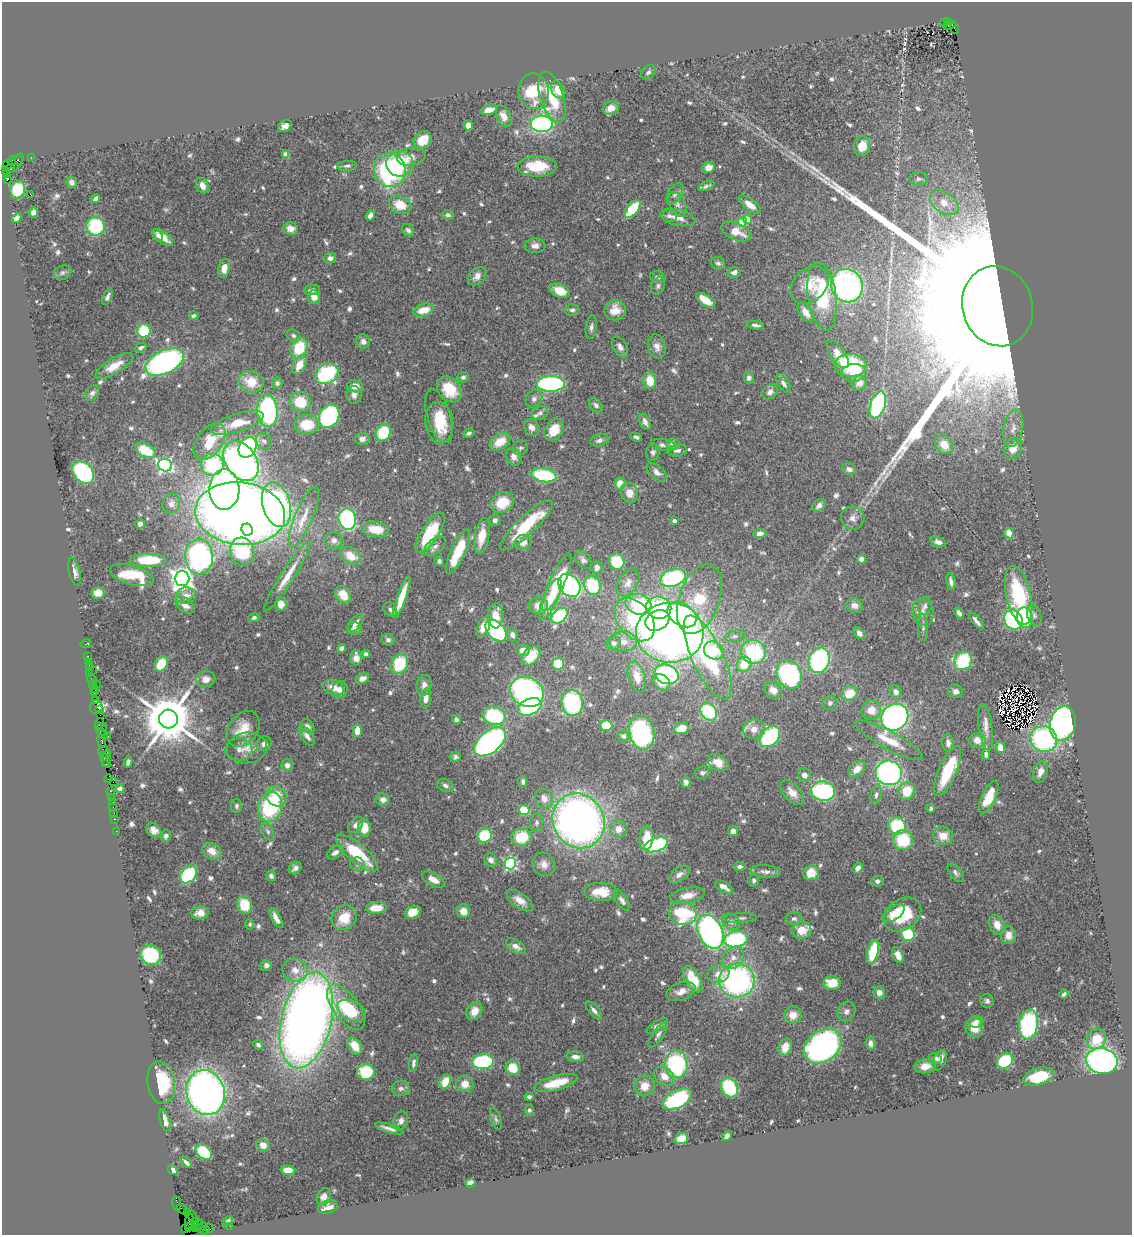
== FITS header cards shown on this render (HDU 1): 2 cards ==
NAXIS1  =                 1130
NAXIS2  =                 1233

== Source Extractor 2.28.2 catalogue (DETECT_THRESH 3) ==
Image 1130 x 1233 px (HDU 1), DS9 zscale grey, 1 PNG px = 1 image px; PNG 1134 x 1237 px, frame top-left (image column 1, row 1233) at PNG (2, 2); each listed source drawn as its Kron ellipse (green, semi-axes under 4 px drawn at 4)
Background 1.13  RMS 0.038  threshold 0.113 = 3 sigma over >= 5 px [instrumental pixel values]
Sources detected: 738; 6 with non-positive FLUX_AUTO (blend fragments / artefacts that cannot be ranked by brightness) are neither listed nor drawn; of the other 732, the 500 brightest by FLUX_AUTO listed and drawn (232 fainter detections omitted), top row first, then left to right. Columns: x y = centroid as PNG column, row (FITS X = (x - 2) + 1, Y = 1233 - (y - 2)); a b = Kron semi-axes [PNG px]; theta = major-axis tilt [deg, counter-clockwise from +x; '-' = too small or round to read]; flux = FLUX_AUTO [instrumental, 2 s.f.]
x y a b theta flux
948 21 3 3 - 77
944 22 3 2 - 180
949 25 6 4 17 500
954 28 5 3 - 240
648 72 8 6 44 9
558 90 9 6 -60 36
534 91 18 15 -81 130
552 97 26 11 -72 110
611 108 8 6 18 27
489 110 8 4 17 25
504 116 11 7 -63 21
542 124 11 8 -3 500
468 125 5 4 - 21
285 126 7 5 28 12
423 140 9 8 - 44
862 146 10 8 75 37
286 155 4 4 - 41
31 157 2 2 - 15
411 157 14 8 10 20
12 160 4 3 - 77
19 161 3 3 - 84
15 163 11 5 52 410
7 164 5 3 - 81
400 164 13 12 - 120
347 166 10 5 4 7
537 166 19 10 0 94
709 167 6 5 - 26
10 169 3 2 - 41
5 170 4 2 - 13
390 170 17 16 - 370
6 175 3 3 - 27
7 179 3 3 - 860
918 179 9 6 4 9.3
72 182 6 5 - 11
202 186 8 6 -63 22
706 186 8 3 20 6.7
18 190 9 7 70 130
30 194 2 2 - 1700
675 194 12 6 57 9.8
96 198 5 3 - 8.7
944 203 16 10 -35 50
400 205 11 8 -25 51
678 205 13 7 -64 14
750 205 13 6 -38 32
632 209 10 5 50 130
33 212 5 4 - 15
370 215 6 4 54 13
448 215 6 4 -6 7.3
669 216 7 6 - 11
678 217 18 8 -13 27
17 218 5 4 - 14
747 219 5 4 - 80
742 222 4 4 - 77
95 226 9 9 - 160
291 229 7 6 - 24
408 230 7 5 -50 8.8
736 232 16 8 -23 45
158 235 6 4 -52 8.2
162 237 12 5 -35 30
535 246 10 7 3 15
330 258 6 5 - 12
718 263 7 6 - 7.1
224 268 9 5 78 28
734 272 6 5 - 9.7
63 273 9 7 25 7.2
477 276 11 7 44 19
658 277 8 5 -10 7.9
810 285 21 16 44 52
658 286 9 6 68 8
847 286 17 15 -62 660
312 290 8 5 8 10
560 291 10 6 -22 42
822 296 34 14 -82 200
107 297 9 4 67 10
314 297 7 6 - 28
706 300 11 5 -34 53
997 306 40 35 -73 170000
423 310 10 6 17 44
572 310 7 6 - 8.5
615 310 11 10 - 38
806 312 11 6 -57 23
194 316 5 3 - 7.1
756 325 8 3 -6 8.4
591 327 12 5 82 9.7
144 331 7 6 - 100
293 336 7 6 - 7.8
363 341 7 6 - 13
620 347 11 6 -59 13
657 347 12 8 -75 18
141 348 6 4 23 9.1
299 348 11 8 69 100
838 354 16 7 -55 36
165 362 21 11 25 700
299 365 10 6 61 36
850 365 16 11 -1 150
114 366 21 8 31 40
854 373 12 9 5 35
327 374 12 10 33 250
463 377 5 5 - 7.1
749 378 5 5 - 9.3
650 380 8 6 -82 45
251 382 12 10 -20 51
277 383 5 5 - 6.9
783 383 10 5 -57 11
859 383 8 7 - 21
551 384 14 8 0 400
355 386 8 6 -8 24
449 389 14 11 -49 70
770 392 8 6 44 12
92 393 8 6 48 8.5
354 395 9 7 85 14
534 399 9 8 - 11
300 402 11 10 - 76
596 405 8 6 -46 8.7
878 405 14 7 72 390
267 411 16 10 -85 390
540 413 8 6 20 8.6
329 416 12 9 63 380
439 416 28 11 -73 67
645 422 9 5 -66 13
237 423 27 9 18 63
439 423 21 14 -84 71
307 425 12 9 2 81
532 427 9 7 -54 16
1013 428 19 9 79 32
554 430 12 8 56 55
383 433 9 7 63 120
469 433 5 4 - 7.6
636 437 6 3 -22 7.4
362 439 7 6 - 11
599 440 9 6 18 9.7
264 441 9 7 -41 11
210 442 21 12 53 73
500 442 11 7 32 48
673 444 6 5 - 17
663 445 13 6 -8 11
944 445 10 8 -49 33
248 447 11 8 61 270
521 448 8 7 - 6.7
1013 448 11 8 61 39
145 450 11 6 -27 88
677 450 10 6 6 11
653 452 8 7 - 7.6
514 457 9 7 -66 15
241 461 22 15 -55 990
212 464 11 11 - 320
165 465 7 6 - 610
849 469 7 6 - 11
83 472 12 9 -49 340
657 472 12 6 -41 14
544 475 12 6 -11 200
620 484 6 5 - 30
224 490 20 15 90 960
629 493 10 8 -69 31
502 502 12 10 33 67
171 504 10 8 75 16
276 505 23 14 -75 680
819 505 7 5 44 11
240 514 45 31 -7 3600
304 517 32 9 67 49
853 518 12 11 - 17
347 519 10 8 -75 390
495 520 5 5 - 10
674 521 4 3 - 6.8
140 524 5 4 - 11
526 525 35 9 43 160
376 529 13 7 -9 65
247 530 6 5 - 100
430 533 23 8 57 150
1009 533 5 4 - 29
760 534 6 4 9 10
482 536 18 7 79 55
334 540 8 8 - 17
523 542 8 7 - 22
938 542 8 5 -16 14
435 546 12 7 37 15
458 551 24 7 65 91
242 552 14 12 -75 230
350 556 11 7 -33 47
199 557 18 14 -88 620
861 559 4 4 - 14
148 560 19 7 0 99
583 560 10 6 -51 11
439 561 4 4 - 8
617 562 8 7 - 100
597 567 6 5 - 16
74 572 14 5 -77 16
132 575 22 9 -16 150
287 576 41 6 57 49
182 578 7 7 - 2000
673 578 13 8 18 310
951 581 9 4 -79 12
557 582 31 7 66 130
628 583 15 9 58 21
569 585 13 10 -49 530
592 585 10 8 -70 140
98 593 6 6 - 29
343 595 9 7 -55 46
1019 595 30 12 -77 220
186 596 9 8 - 20
402 597 22 4 71 52
550 599 22 7 66 78
699 599 36 20 71 120
281 604 6 6 - 26
639 604 13 10 -18 200
185 605 11 6 -37 19
854 605 8 7 - 16
538 606 9 8 - 25
925 606 9 6 74 10
659 608 12 11 - 200
390 610 8 6 -44 7.8
923 612 14 10 -74 24
959 613 6 4 -58 11
682 615 16 11 -33 360
1034 615 11 7 -74 9.9
496 616 12 7 89 42
560 616 9 6 44 240
254 617 5 4 - 7.1
1025 618 10 7 -83 140
634 620 24 16 -51 250
657 620 13 9 28 560
1013 620 10 8 -50 270
976 621 10 3 -51 11
356 623 11 5 51 14
483 627 11 6 64 38
923 627 14 5 -87 8.5
354 628 7 6 - 11
496 631 12 8 -48 300
670 633 34 30 0 1700
859 633 6 4 -50 13
513 635 7 5 -72 12
735 636 10 5 13 8.3
388 640 7 5 -12 8
623 642 14 10 3 33
614 643 7 7 - 12
86 644 5 3 - 14
341 648 4 4 - 7.1
523 650 7 6 - 17
714 651 10 8 -30 100
753 652 12 12 - 250
365 654 4 4 - 10
87 656 3 2 - 57
531 656 11 7 49 71
708 657 46 15 -65 480
356 658 8 5 -88 18
819 660 13 10 69 410
963 661 10 8 50 160
88 662 3 2 - 35
161 664 8 6 59 67
400 664 10 8 63 130
558 664 6 5 - 93
744 664 8 7 - 53
89 666 3 2 - 58
92 670 2 2 - 15
90 674 3 2 - 9.3
667 674 12 9 -20 370
789 674 15 12 -65 320
637 677 16 8 -72 39
206 679 9 8 - 21
362 679 7 5 25 16
92 680 6 3 -62 65
661 682 9 7 -36 29
96 684 2 2 - 48
92 685 3 2 - 77
424 685 10 7 81 16
334 687 11 7 -20 26
96 689 3 2 - 58
340 690 9 7 57 13
773 690 9 7 -38 23
956 691 7 6 - 11
527 692 17 14 -28 710
896 692 6 6 - 12
94 693 2 2 - 85
850 693 8 7 - 50
426 698 10 5 85 22
95 701 3 2 - 43
572 703 13 11 -85 310
830 703 7 6 - 6.7
96 707 7 6 - 210
530 707 12 8 22 300
100 709 3 3 - 190
871 710 10 9 - 34
709 712 9 7 -47 170
100 715 2 2 - 68
494 716 11 9 -14 210
895 717 14 12 42 940
168 719 9 9 - 16000
456 720 4 4 - 7.5
1063 723 17 12 78 810
99 724 6 3 74 88
307 726 8 6 -44 11
606 726 6 5 - 90
986 727 23 6 -82 24
101 728 6 4 15 410
681 728 7 5 18 54
243 729 20 14 53 57
754 729 11 10 - 27
357 731 6 4 85 35
642 732 17 12 -76 600
102 733 7 4 -39 100
108 736 4 2 - 66
307 736 11 5 -57 13
623 736 6 6 - 7.8
770 736 12 8 48 270
1044 739 13 12 - 340
889 740 38 9 -28 57
977 740 8 7 - 25
102 741 7 3 -77 190
490 742 19 10 39 830
948 743 8 5 -83 12
264 744 8 7 - 11
1000 747 5 4 - 32
247 748 20 15 7 34
239 749 13 11 2 19
104 752 6 5 - 180
986 754 5 4 - 10
106 756 5 2 - 55
455 757 6 5 - 7
105 760 8 3 -64 83
128 762 6 4 78 8.2
718 763 11 8 -32 34
106 764 4 2 - 29
287 765 6 5 - 13
857 769 9 7 42 27
948 771 27 9 66 140
1040 772 11 7 71 17
702 773 8 6 10 6.7
889 773 13 12 - 640
804 775 7 6 - 13
109 779 4 3 - 70
113 782 2 2 - 30
523 782 6 4 -82 8.2
686 782 6 5 - 11
445 785 8 6 -21 9
120 789 4 4 - 8.4
110 791 3 2 - 52
823 791 12 9 -9 320
907 791 9 8 - 63
792 793 15 8 -48 28
876 795 10 5 79 7.7
276 796 11 9 -39 57
111 797 3 3 - 40
989 797 17 7 64 52
544 798 10 8 -60 20
383 799 7 6 - 13
112 802 3 3 - 80
236 806 7 5 88 7.3
113 807 2 2 - 45
270 807 15 12 74 220
931 809 4 3 - 6.8
524 810 5 5 - 120
114 813 2 2 - 27
114 819 3 2 - 63
578 821 28 25 -60 1600
537 823 9 6 84 8.9
356 825 9 6 50 13
897 826 8 8 - 160
364 828 9 6 -86 52
618 829 9 8 - 25
154 830 8 6 -36 16
116 831 2 2 - 14
268 831 9 5 -64 7
733 831 5 5 - 13
166 836 6 5 - 8.8
485 836 7 7 - 130
943 836 10 9 - 36
521 837 10 9 - 87
647 838 12 7 85 56
903 840 10 10 - 110
656 845 12 6 20 390
212 851 10 7 -32 30
335 852 9 5 33 13
357 853 26 9 -40 140
491 860 7 6 - 13
357 864 7 6 - 7.9
510 864 6 5 - 380
544 864 12 10 -49 20
740 866 6 4 -5 8.8
295 868 7 5 44 12
858 868 6 4 55 14
765 871 14 6 -5 15
811 873 8 7 - 37
956 873 11 5 -50 8.3
188 874 10 7 48 220
679 874 12 6 36 15
271 876 5 5 - 8.6
433 880 12 6 -28 22
754 880 6 5 - 7.2
877 881 6 5 - 8.3
724 887 10 5 -30 17
601 892 17 9 -1 57
688 895 17 7 10 31
622 900 11 5 -56 10
520 901 15 7 -36 28
244 905 9 7 -70 72
376 908 10 5 2 41
463 911 7 6 - 28
413 912 8 6 27 42
200 913 8 6 7 28
683 913 14 12 -18 210
893 913 12 6 34 23
902 915 20 15 37 130
276 918 11 4 -61 16
344 918 13 11 44 57
741 918 16 5 3 9.2
794 919 8 6 -1 7
731 922 10 7 -31 10
250 924 5 4 - 7.3
997 925 10 7 -68 28
802 930 9 8 - 40
710 932 18 12 -66 810
908 934 7 6 - 130
1008 935 9 7 89 23
736 939 12 8 9 250
516 946 11 6 -34 16
873 952 12 5 75 120
151 955 10 9 - 240
898 955 8 5 -67 23
733 958 13 9 49 25
266 965 5 5 - 8.7
295 970 13 11 -23 27
718 974 11 8 18 26
693 979 14 7 -60 81
737 981 18 17 - 640
832 983 9 7 -5 51
681 991 15 8 20 22
879 992 6 6 - 13
1064 994 5 3 - 7.5
987 1001 7 6 - 7.8
346 1007 26 13 -53 110
594 1010 11 5 -49 11
352 1011 15 9 -26 43
474 1011 9 7 59 30
846 1011 10 8 59 11
793 1015 9 8 - 28
306 1020 49 25 77 3000
976 1022 7 5 5 11
1028 1024 15 9 81 330
657 1026 12 5 32 10
974 1027 10 8 -73 39
658 1035 14 5 55 9.2
1096 1039 10 9 - 64
870 1043 7 5 -83 11
258 1045 5 4 - 6.8
355 1046 9 6 -57 38
823 1046 20 15 36 1100
785 1047 9 6 70 34
575 1057 8 5 -4 14
935 1058 6 5 - 6.9
940 1060 10 6 67 20
1005 1061 8 7 - 190
1102 1061 16 12 -10 860
483 1062 10 7 4 320
413 1063 9 4 82 8.2
676 1064 14 11 -84 300
925 1066 11 7 7 26
513 1068 8 7 - 53
366 1072 9 8 - 120
664 1076 11 8 -39 26
1039 1077 15 8 15 110
445 1082 7 5 66 54
161 1083 21 13 -81 150
556 1083 22 7 15 70
465 1084 8 8 - 28
645 1086 10 10 - 31
401 1088 9 7 2 11
729 1088 10 8 -59 160
206 1093 23 19 -71 1500
529 1097 5 4 - 8.8
678 1099 15 8 27 290
529 1110 5 4 - 8.8
496 1119 11 5 -72 8.1
165 1121 11 4 -73 21
401 1121 10 7 70 12
389 1128 15 4 -17 14
727 1136 6 4 46 11
681 1139 7 5 19 46
263 1145 6 6 - 19
204 1152 9 6 -41 130
186 1162 6 3 -43 11
173 1170 6 4 -49 12
288 1170 7 4 -6 33
470 1183 5 4 - 22
324 1197 9 6 70 14
177 1203 8 3 -81 130
328 1207 10 6 18 17
183 1209 6 2 -35 79
187 1212 3 2 - 44
192 1216 8 3 -51 160
189 1221 7 3 82 71
228 1221 6 4 48 9.2
195 1224 5 4 - 130
198 1224 5 2 - 58
230 1226 2 2 - 22
190 1227 5 2 - 10
185 1228 4 2 - 29
201 1228 6 2 35 100
209 1228 5 3 - 140
196 1229 2 2 - 31
205 1230 5 3 - 210
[232 fainter detections neither listed nor drawn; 6 non-positive-flux detections neither listed nor drawn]